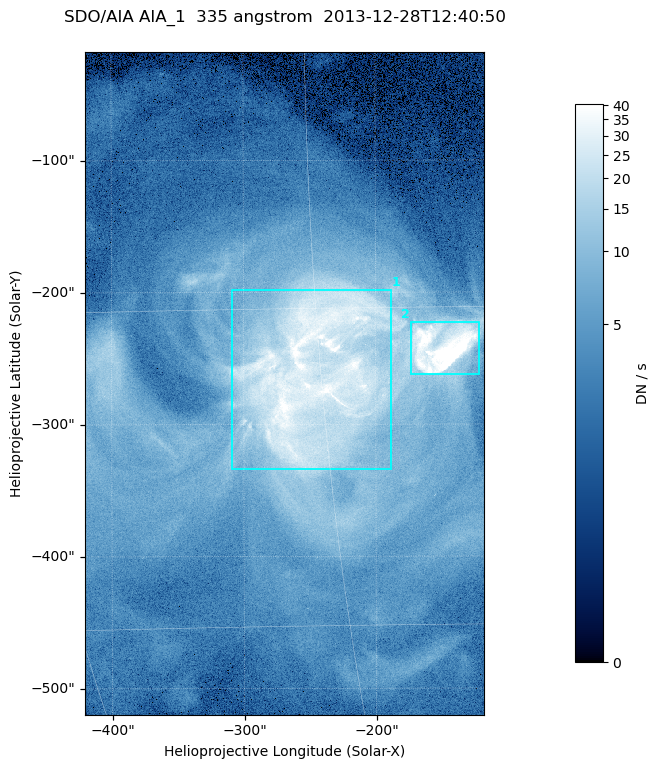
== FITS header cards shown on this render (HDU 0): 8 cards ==
TELESCOP= 'SDO/AIA '
INSTRUME= 'AIA_1   '
WAVELNTH=                  335
WAVEUNIT= 'angstrom'
DATE-OBS= '2013-12-28T12:40:50.63'
CTYPE1  = 'HPLN-TAN'
CTYPE2  = 'HPLT-TAN'
BUNIT   = 'DN / s  '

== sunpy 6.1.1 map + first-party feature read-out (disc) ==
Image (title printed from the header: SDO/AIA AIA_1  335 angstrom  2013-12-28T12:40:50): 503 x 835 px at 0.601 arcsec/px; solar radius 976 arcsec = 1624 px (partial field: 5.1% of the solar disc is inside the frame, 100% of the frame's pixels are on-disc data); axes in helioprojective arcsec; data unit DN / s (BUNIT, on the colour bar)
Orientation: roll -0.142 deg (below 1 deg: not rotated)
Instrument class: DISC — disc imager (sunpy class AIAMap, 335 A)
Bright regions (active regions / flare kernels): reference = the on-disc median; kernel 5 px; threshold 5 sigma = 16.8 DN / s over a disc level ~3.86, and >= 1.15x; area >= 420 px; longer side >= 6 px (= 3.6 arcsec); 2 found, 2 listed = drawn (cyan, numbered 1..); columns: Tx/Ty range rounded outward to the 2 arcsec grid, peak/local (2 s.f.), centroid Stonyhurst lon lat
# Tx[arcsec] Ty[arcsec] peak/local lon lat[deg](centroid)
1 -310..-188 -334..-198 12 -15 -18
2 -174..-122 -264..-222 18 -9 -17